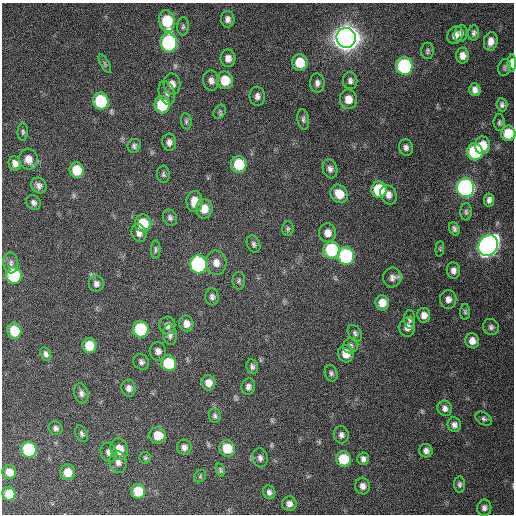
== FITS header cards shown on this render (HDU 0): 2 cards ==
NAXIS1  =                  512 / Axis length
NAXIS2  =                  512 / Axis length

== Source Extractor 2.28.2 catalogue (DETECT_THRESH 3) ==
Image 512 x 512 px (HDU 0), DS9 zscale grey, 1 PNG px = 1 image px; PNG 516 x 516 px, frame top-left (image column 1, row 512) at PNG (2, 3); each listed source drawn as its Kron ellipse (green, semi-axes under 4 px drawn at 4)
Background 404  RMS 11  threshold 32.4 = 3 sigma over >= 5 px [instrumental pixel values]
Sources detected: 134; all 134 listed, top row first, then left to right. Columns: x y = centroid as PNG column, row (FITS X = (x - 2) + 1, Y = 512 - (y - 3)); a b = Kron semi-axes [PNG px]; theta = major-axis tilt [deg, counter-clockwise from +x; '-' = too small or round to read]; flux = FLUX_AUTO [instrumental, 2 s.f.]
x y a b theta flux
228 19 8 7 - 3.2e+03
167 21 11 7 -78 3.0e+04
183 26 9 6 89 1.7e+03
474 33 8 5 88 2.1e+03
461 34 8 6 79 2.5e+03
455 35 9 7 61 4.8e+03
346 38 10 9 - 1.2e+06
491 41 9 7 81 5.3e+03
169 43 9 8 - 9.9e+04
428 51 8 6 89 1.7e+03
462 56 8 6 -90 4.8e+03
228 58 9 7 -88 4.8e+03
300 62 8 7 - 1.6e+04
512 63 8 4 89 6.6e+03
105 64 10 3 -61 1.2e+03
404 66 9 8 - 9.3e+04
505 67 8 6 77 1.6e+03
225 80 9 8 - 1.6e+04
211 81 10 8 -83 3.5e+03
350 81 8 7 - 2.6e+03
317 83 9 7 -86 3.1e+03
172 84 10 8 -86 5.3e+03
475 90 6 5 - 3.4e+03
167 93 12 7 -71 3.5e+03
257 96 9 7 -83 3.3e+03
348 99 10 8 -81 8.1e+03
101 101 8 7 - 5.0e+04
162 105 8 7 - 3.1e+04
502 105 6 5 - 2.0e+03
220 112 7 5 53 1.5e+03
303 119 10 5 -82 2.0e+03
186 121 8 5 -81 1.6e+03
499 123 8 5 -85 1.6e+03
23 132 9 5 -89 1.6e+03
508 133 8 7 - 1.8e+04
169 142 8 7 - 3.0e+03
482 145 9 7 87 1.2e+04
134 146 7 6 - 2.0e+03
406 147 8 7 - 2.6e+03
475 152 8 8 - 5.5e+04
28 159 10 9 - 6.8e+03
15 163 7 6 - 3.8e+03
239 164 8 7 - 2.6e+04
330 169 10 7 -74 3.0e+03
77 170 8 7 - 2.0e+04
163 174 9 6 -86 1.6e+03
39 186 8 7 - 2.9e+03
465 188 9 8 - 2.5e+05
379 190 8 7 - 3.1e+04
339 194 10 8 -53 1.2e+04
388 195 10 7 -65 4.2e+03
489 200 6 5 - 2.7e+03
33 202 8 6 -49 2.5e+03
194 202 10 8 87 9.9e+03
204 209 9 8 - 8.4e+03
466 212 9 5 -89 1.6e+03
170 218 8 6 -60 2.1e+03
143 223 9 8 - 1.9e+04
288 229 7 5 87 1.5e+03
454 229 7 5 -69 2.0e+03
139 233 9 7 -73 3.9e+03
328 233 9 8 - 5.9e+03
254 244 9 6 -68 2.1e+03
488 245 11 9 58 4.3e+05
156 249 9 4 88 1.5e+03
440 249 8 3 85 7.8e+02
332 250 8 8 - 5.5e+04
346 256 9 8 - 9.0e+04
11 263 10 7 -85 3.3e+03
216 263 12 10 -86 6.5e+03
198 264 9 8 - 1.3e+05
453 270 8 6 -84 3.5e+03
14 275 8 7 - 5.2e+04
392 277 10 9 - 3.4e+03
239 281 9 6 -89 1.7e+03
96 284 8 7 - 3.2e+03
212 297 8 6 -89 2.4e+03
448 299 9 8 - 4.1e+03
382 303 7 7 - 8.3e+03
465 312 8 5 -88 1.4e+03
424 315 7 6 - 4.4e+03
410 319 9 5 -88 2.1e+03
186 324 8 7 - 5.3e+03
167 325 9 8 - 3.4e+03
407 327 9 8 - 4.9e+03
491 327 8 7 - 2.4e+03
141 329 8 8 - 4.8e+04
14 331 8 7 - 1.9e+04
355 333 9 6 -56 1.9e+03
170 335 10 7 -83 3.2e+03
472 341 7 7 - 5.3e+03
89 346 7 7 - 1.4e+04
351 346 8 7 - 2.3e+03
158 351 9 8 - 4.0e+03
46 354 7 5 -66 2.5e+03
346 354 9 8 - 9.4e+03
141 362 8 7 - 2.3e+03
168 363 8 7 - 3.2e+04
252 367 7 6 - 2.0e+03
331 373 8 6 -73 1.9e+03
208 383 7 7 - 6.5e+03
248 387 8 7 - 2.8e+03
129 388 8 7 - 3.5e+03
81 393 10 7 -74 2.8e+03
445 408 8 7 - 3.2e+03
215 416 7 6 - 1.7e+03
484 419 9 6 -33 1.9e+03
454 425 7 6 - 3.1e+03
55 428 7 6 - 2.1e+03
82 434 9 5 -64 1.8e+03
158 435 8 8 - 1.3e+04
341 435 9 7 -72 2.8e+03
184 447 7 7 - 3.1e+03
227 448 8 7 - 1.7e+04
29 449 8 7 - 5.9e+04
119 449 11 8 -77 9.4e+03
426 451 7 6 - 2.8e+03
109 452 10 8 -66 4.1e+03
145 458 6 5 - 1.2e+03
260 458 9 7 -80 3.0e+03
343 459 7 7 - 2.3e+04
363 459 6 6 - 2.8e+03
118 462 11 8 -81 4.3e+03
220 470 7 4 -75 1.3e+03
9 472 7 6 - 8.2e+03
68 472 8 7 - 9.9e+03
200 476 6 5 - 1.0e+03
460 484 8 5 89 1.9e+03
362 486 8 7 - 3.7e+03
138 491 7 7 - 1.9e+04
269 492 7 6 - 2.5e+03
9 494 7 6 - 1.3e+04
289 504 7 7 - 3.9e+03
484 508 8 7 - 2.6e+03
At the frame edge (FLAGS 8, measured only in part): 2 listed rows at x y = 512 63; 508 133